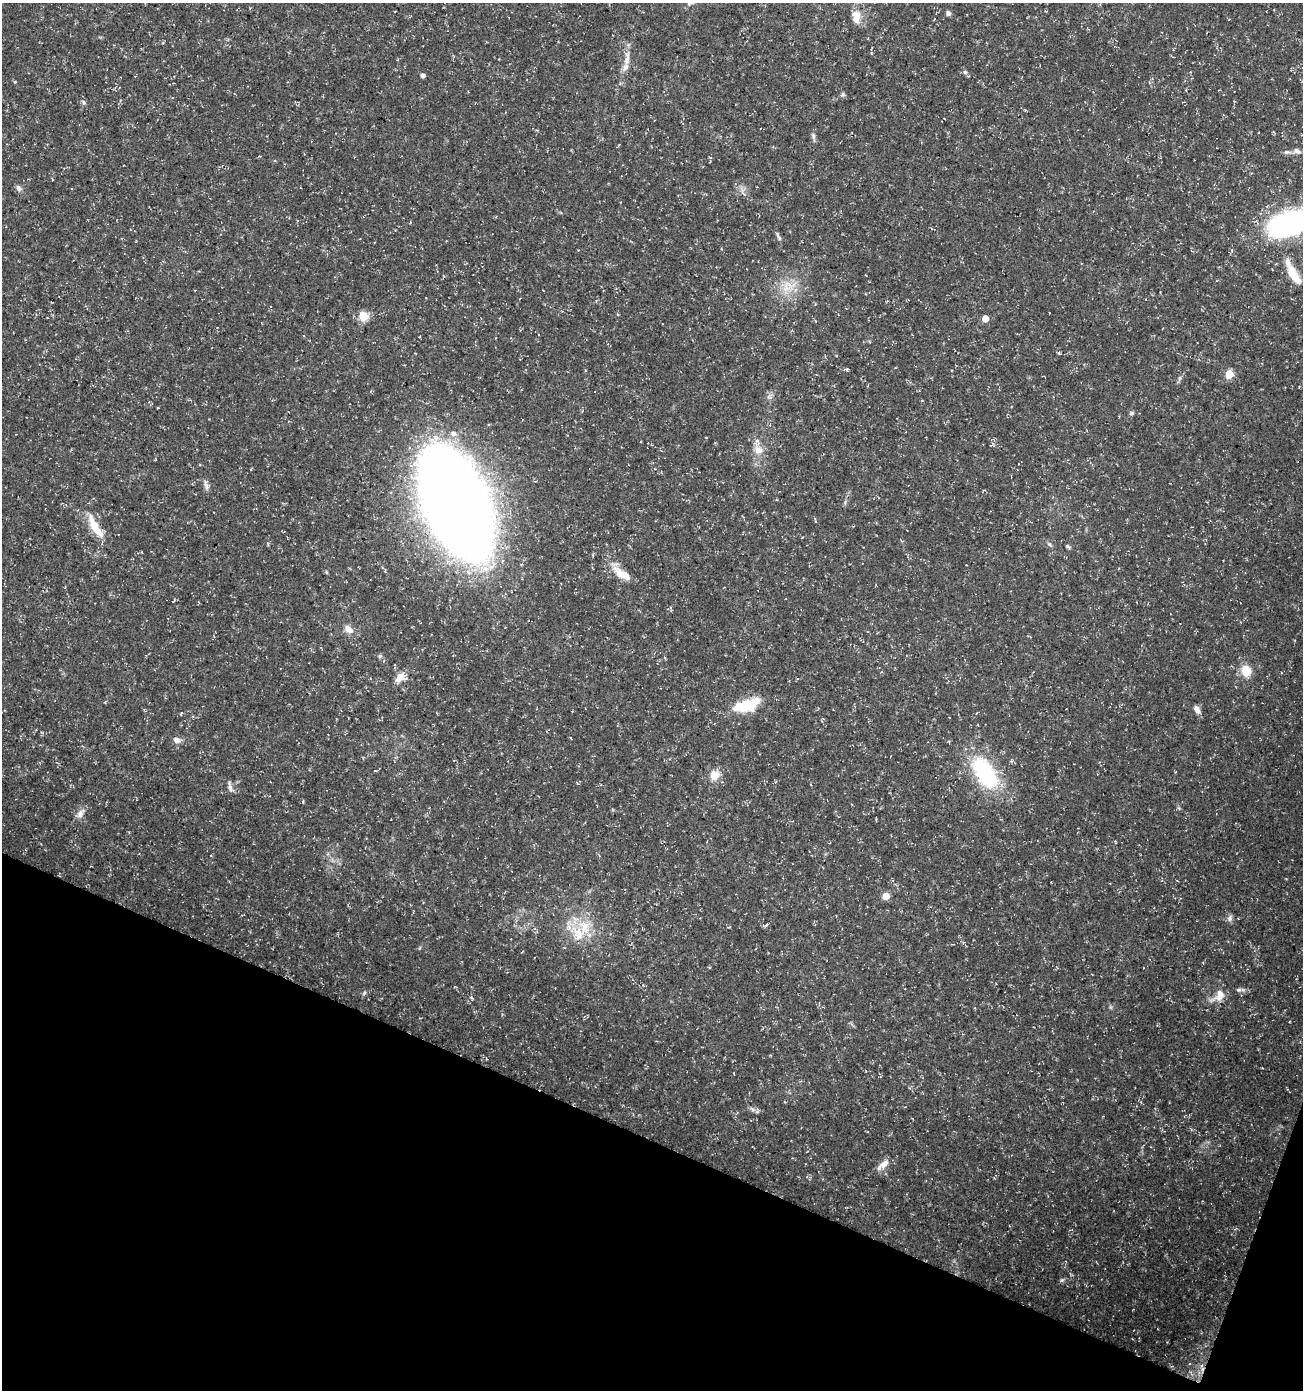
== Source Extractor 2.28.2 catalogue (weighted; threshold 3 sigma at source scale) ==
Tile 15 of 4 x 4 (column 3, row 4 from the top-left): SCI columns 2815-4115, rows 12-1399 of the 5693 x 5563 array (HDU 1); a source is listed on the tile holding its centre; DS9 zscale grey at full resolution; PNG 1305 x 1392 px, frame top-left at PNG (2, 3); no overlay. Shown black and unused: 19% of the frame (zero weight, under 3 of 5 exposures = <1% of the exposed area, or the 3 px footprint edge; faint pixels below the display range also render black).
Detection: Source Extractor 2.28.2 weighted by HDU 2 'WHT'; one run over the whole footprint, this tile lists its part. Background 0.0285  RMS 0.0028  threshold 0.0124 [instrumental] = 3 sigma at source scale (4.5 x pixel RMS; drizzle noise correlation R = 1.50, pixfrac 1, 0.0396/0.0396 arcsec/px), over >= 5 px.
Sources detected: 59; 1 cosmic-ray / hot-pixel residue — not listed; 3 inside a brighter listed object's ellipse — not listed separately; the other 55 listed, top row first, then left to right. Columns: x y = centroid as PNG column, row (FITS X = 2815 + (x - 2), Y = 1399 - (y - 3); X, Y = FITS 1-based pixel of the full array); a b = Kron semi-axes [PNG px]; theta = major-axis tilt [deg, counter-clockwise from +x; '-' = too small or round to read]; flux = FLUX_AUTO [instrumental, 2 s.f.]
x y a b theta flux
948 13 5 5 - 0.9
856 18 18 10 75 3.2
627 60 17 7 78 2.6
965 72 6 5 - 0.56
423 76 4 4 - 1
843 94 6 5 - 0.49
83 102 6 4 -71 0.45
1025 110 5 3 - 0.26
944 118 3 2 - 0.18
813 136 9 5 -64 0.72
1297 151 10 7 -21 1.1
1287 152 11 5 8 0.83
18 188 9 6 -58 0.92
1289 223 31 16 22 79
778 236 13 4 -61 0.64
1294 275 28 10 -58 6.2
787 286 20 11 68 4.6
887 301 3 2 - 0.24
363 316 5 5 - 13
985 319 5 5 - 4.6
846 369 6 4 3 0.44
1229 374 5 5 - 9.7
1180 378 7 4 89 0.52
1131 413 6 5 - 0.46
453 433 10 7 -23 1.4
758 450 14 12 -36 2.7
206 485 15 6 -81 1.1
456 503 64 32 -67 1000
95 527 36 10 -59 6.3
1050 545 8 4 -44 0.53
1068 546 7 4 -39 0.43
622 574 26 10 -33 4.6
349 630 14 8 -37 2.2
380 656 6 5 - 0.44
1246 670 8 7 - 7.2
400 677 13 9 40 3.2
747 705 30 13 17 11
1197 709 11 6 -59 1.5
181 713 4 3 - 0.25
177 740 9 7 -25 1.6
984 772 44 23 -57 24
714 775 5 5 - 12
230 787 14 5 -74 1.1
80 813 14 8 56 1.7
886 896 5 5 - 5.9
1230 918 10 6 79 0.88
767 924 3 3 - 1.5
578 934 24 17 -74 7.7
1242 990 10 5 -10 0.86
364 993 7 4 46 0.47
1219 996 22 12 42 3.6
472 998 6 4 -49 0.37
752 1109 10 5 -36 0.83
884 1164 15 9 36 2.5
1062 1280 6 4 1 0.44
Isophote crosses this tile's border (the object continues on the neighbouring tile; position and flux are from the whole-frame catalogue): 1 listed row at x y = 1289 223